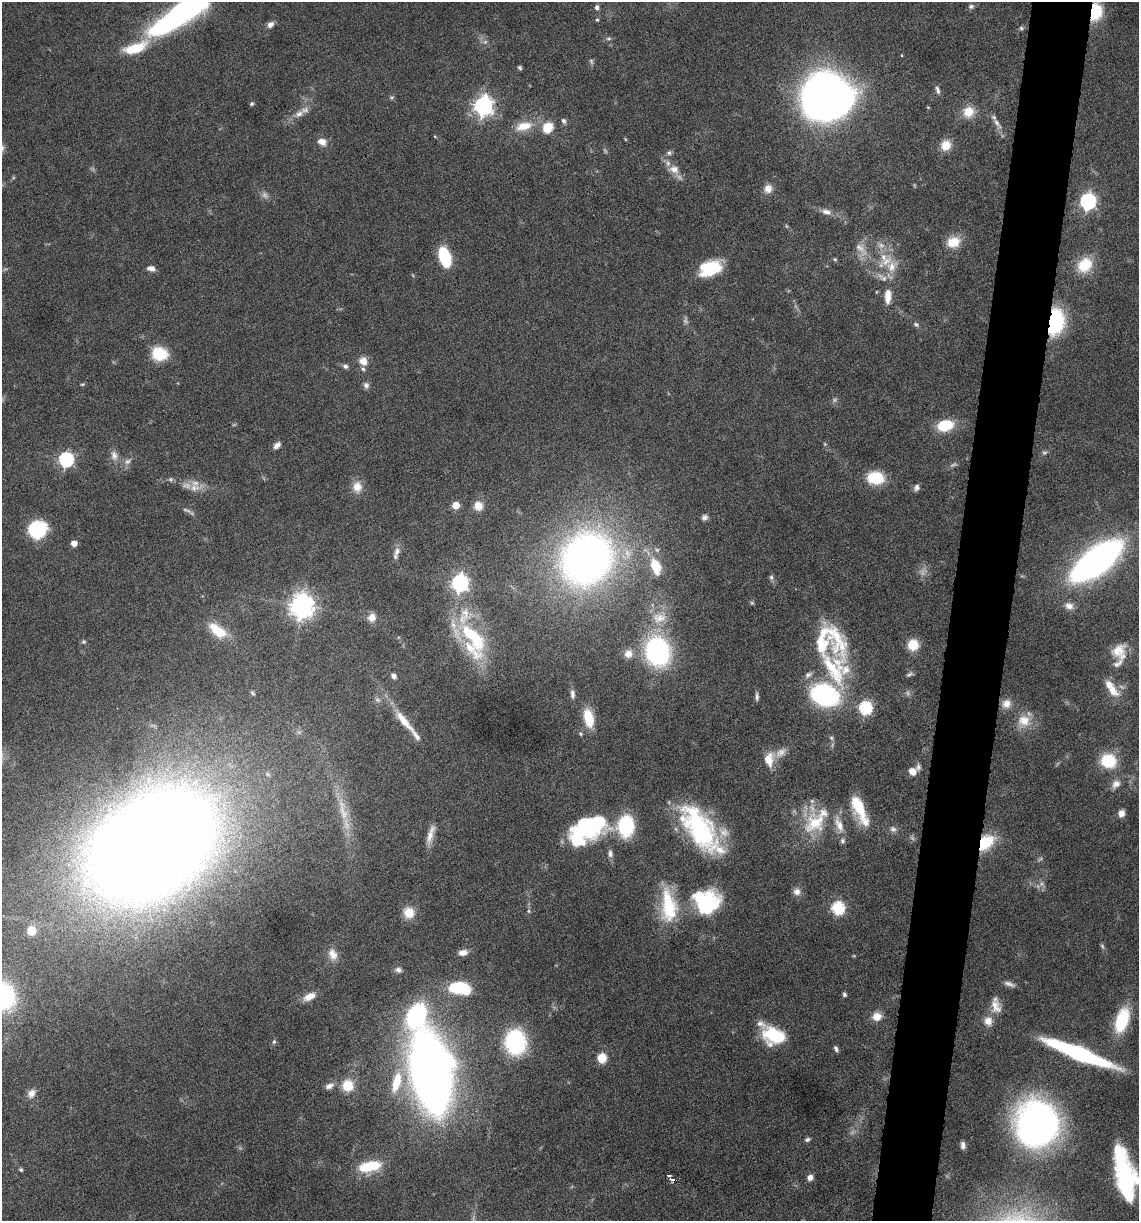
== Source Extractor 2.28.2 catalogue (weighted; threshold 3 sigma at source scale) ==
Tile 10 of 4 x 4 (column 2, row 3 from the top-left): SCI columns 1374-2510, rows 1221-2439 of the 4903 x 4881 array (HDU 1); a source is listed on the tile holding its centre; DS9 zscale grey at full resolution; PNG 1141 x 1223 px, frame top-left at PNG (2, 2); no overlay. Shown black and unused: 5% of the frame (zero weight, under 10 of 20 exposures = <1% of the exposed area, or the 3 px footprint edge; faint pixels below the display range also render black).
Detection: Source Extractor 2.28.2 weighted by HDU 2 'WHT'; one run over the whole footprint, this tile lists its part. Background 0.0404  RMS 0.0025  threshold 0.0103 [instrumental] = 3 sigma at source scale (4.09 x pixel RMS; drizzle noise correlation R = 1.36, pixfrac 0.8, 0.05/0.05 arcsec/px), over >= 5 px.
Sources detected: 209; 22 too faint to see at this stretch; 7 inside a brighter object's white glare — not listed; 20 inside a brighter listed object's ellipse — not listed separately; the other 160 listed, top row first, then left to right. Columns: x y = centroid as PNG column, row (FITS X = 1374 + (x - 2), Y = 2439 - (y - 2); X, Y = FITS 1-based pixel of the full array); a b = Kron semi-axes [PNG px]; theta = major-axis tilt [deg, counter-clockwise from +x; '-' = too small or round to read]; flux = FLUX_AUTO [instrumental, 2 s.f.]
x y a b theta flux
971 6 8 6 16 0.67
597 7 7 6 - 0.76
1095 12 13 9 81 14
180 14 58 16 34 75
597 20 5 4 - 0.34
270 24 9 6 39 1.1
1021 28 6 5 - 0.47
609 38 8 5 6 0.52
485 42 6 6 - 0.65
901 55 3 2 - 0.16
591 61 8 5 -72 0.51
520 67 6 5 - 0.45
938 90 11 5 -72 0.81
824 95 32 30 60 220
392 97 6 5 - 0.44
251 104 5 4 - 0.43
483 106 8 7 - 130
928 107 5 3 - 0.2
968 112 15 14 - 3.9
299 114 14 9 28 1.9
563 121 8 6 -65 0.71
997 123 20 6 -58 1.6
524 126 25 13 15 5.2
548 127 11 10 - 5.6
435 137 5 3 - 0.21
322 142 11 9 -21 2
946 145 12 11 - 3.2
669 153 8 6 10 0.62
674 169 15 12 -35 2.5
768 189 11 10 - 2
1088 201 7 6 - 74
826 212 14 8 -19 1.6
786 226 5 3 - 0.24
953 242 16 12 15 4.4
881 245 11 9 -15 1.6
861 249 24 11 -50 3
445 257 18 9 -73 15
835 259 5 4 - 0.31
1085 265 22 17 46 6.6
891 267 20 15 74 4.4
151 268 9 6 -13 1.3
710 268 24 15 24 11
888 296 18 8 87 3
1055 322 21 13 81 25
916 324 9 6 -32 0.59
159 354 15 12 -15 9.5
363 361 10 9 - 2.5
345 366 7 6 - 0.72
82 384 7 4 18 0.32
366 385 9 8 - 0.89
945 425 16 10 15 8.8
825 444 5 5 - 0.29
277 445 9 6 39 1.2
1044 453 7 5 0 0.52
114 455 14 10 -69 1.8
66 459 6 6 - 55
128 461 12 7 33 1.2
875 478 16 12 -5 9.9
357 487 15 12 -87 2.9
194 488 24 11 6 3.1
916 488 9 6 56 0.89
456 505 5 5 - 5.3
478 506 11 10 - 2.6
704 517 8 7 - 0.86
37 529 13 12 - 22
74 543 5 4 - 2.9
657 550 8 6 -15 0.73
397 551 13 9 78 1.4
587 559 37 32 45 190
1096 561 35 15 38 160
655 566 15 9 -70 8
771 577 7 6 - 0.59
460 583 7 7 - 94
302 606 8 8 - 240
1069 606 12 9 -21 1.7
372 617 10 9 - 2.2
659 618 25 18 22 6.5
218 631 23 11 -37 6.1
474 638 52 20 -63 20
828 640 56 39 -48 22
83 642 6 6 - 0.43
913 645 11 10 - 5.4
657 651 29 23 -75 40
1119 652 20 18 -81 4.7
628 654 12 12 - 2.5
910 674 10 5 21 0.61
808 675 12 7 31 1
394 676 8 6 -53 0.88
1113 691 19 12 -43 3.9
253 693 7 4 -56 0.46
572 694 13 6 -87 1.2
825 695 19 13 -17 56
757 697 10 5 -89 0.75
1006 704 12 11 - 2.2
865 708 6 6 - 38
588 718 19 10 -78 7.3
404 721 38 9 -50 5.7
1024 721 19 17 45 4.5
580 734 6 5 - 0.38
831 738 7 5 -29 0.49
781 752 18 10 35 2.2
769 759 16 11 83 4.3
1108 761 15 14 - 11
918 767 11 6 77 0.77
912 771 7 7 - 2.4
1116 784 14 10 49 1.9
859 807 30 12 -69 8.3
343 810 43 11 -77 6.9
1121 813 7 6 - 1.7
815 822 39 31 85 13
626 826 20 17 27 20
590 829 23 20 -15 14
700 829 57 24 -54 36
893 829 9 8 - 0.97
430 835 28 7 74 2.6
842 841 8 6 -75 0.68
985 842 18 12 44 10
151 845 93 65 35 770
610 853 10 7 -82 1
797 892 10 10 - 1.5
707 902 26 23 -5 22
668 906 42 19 -85 14
838 908 6 6 - 33
529 911 6 5 - 0.4
409 913 13 12 - 4
31 931 8 7 - 4
1102 946 8 5 -68 0.47
463 952 10 7 9 1.8
333 954 17 11 -74 2.7
398 970 9 7 -16 0.92
1009 984 16 6 -18 1.1
460 988 20 10 -7 16
844 994 5 4 - 0.57
2 996 19 17 -56 46
309 997 16 8 24 2.6
996 1006 19 13 -72 3
416 1016 24 16 62 30
877 1016 11 10 - 2.5
1122 1020 24 12 72 14
988 1021 12 11 - 2.4
774 1036 23 16 -18 13
274 1042 6 5 - 0.44
515 1042 22 18 -85 27
836 1049 7 4 -64 0.65
1079 1053 54 9 -22 50
602 1058 7 6 - 6.4
430 1072 57 29 -79 280
396 1082 28 11 75 7.7
348 1085 13 13 - 5.4
329 1086 13 7 29 1.3
31 1093 12 9 58 1.7
1036 1124 34 31 -89 120
807 1139 7 5 16 0.61
963 1145 7 5 -86 1
370 1166 26 12 13 9.4
21 1170 5 4 - 0.4
669 1176 3 3 - 0.35
810 1177 7 6 - 1.3
672 1179 5 3 - 1.9
1126 1186 42 23 83 22
Overlapping masked pixels (flux is a lower limit): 3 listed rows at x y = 1095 12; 1055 322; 985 842
Isophote crosses this tile's border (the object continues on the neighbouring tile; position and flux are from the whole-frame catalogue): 3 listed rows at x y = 180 14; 2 996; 1126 1186